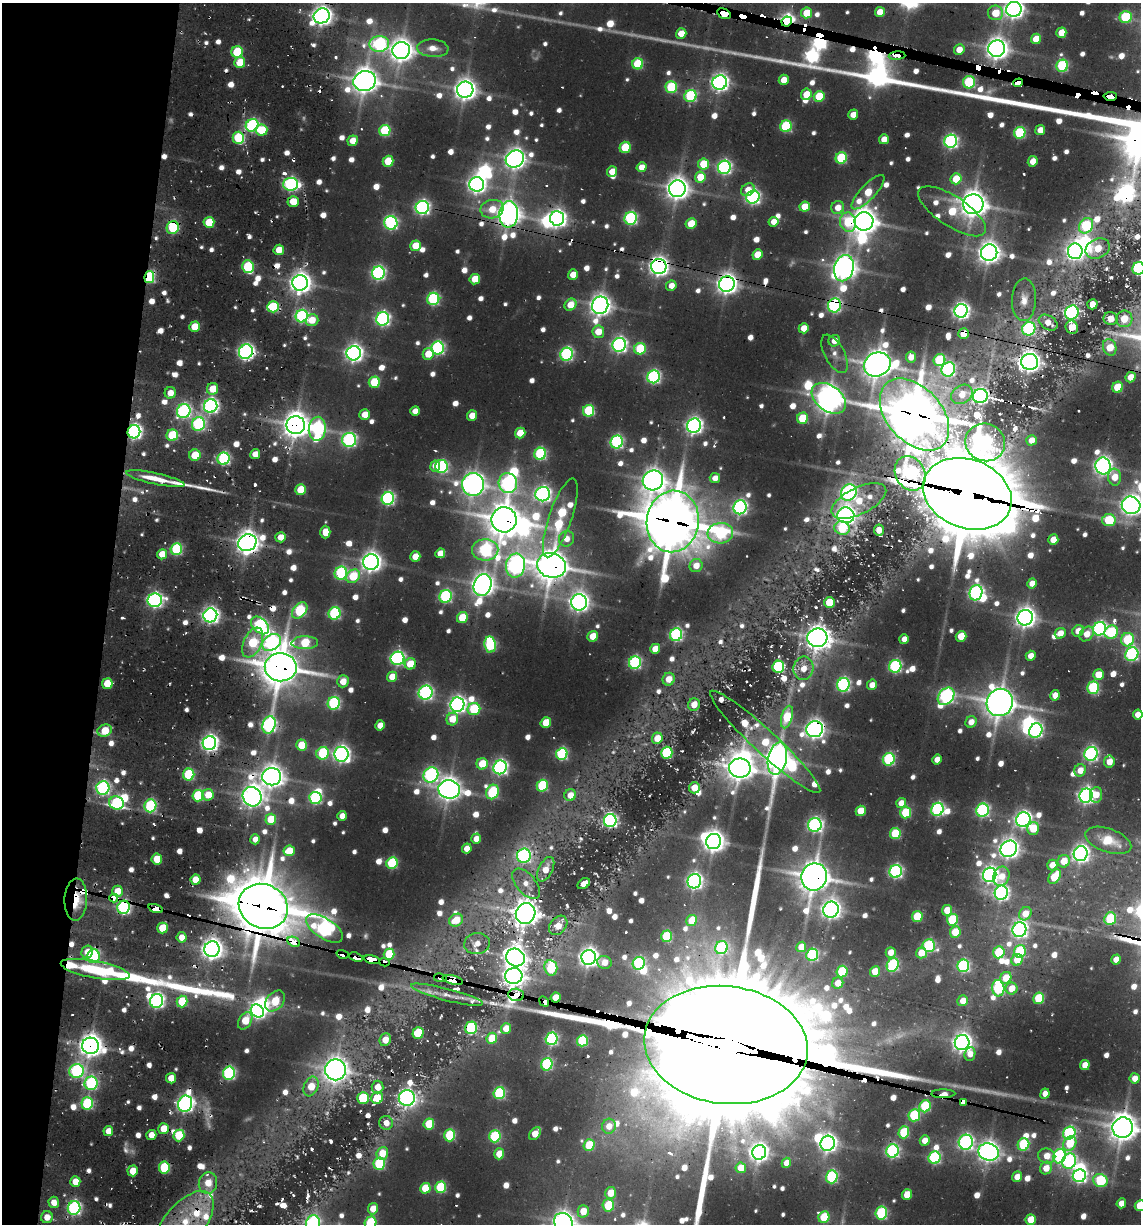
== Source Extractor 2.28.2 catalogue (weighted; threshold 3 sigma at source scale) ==
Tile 9 of 4 x 4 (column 1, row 3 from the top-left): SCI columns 250-1388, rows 1316-2537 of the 5093 x 4982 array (HDU 1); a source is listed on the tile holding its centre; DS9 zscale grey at full resolution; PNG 1143 x 1226 px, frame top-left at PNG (2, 3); each listed source drawn as its Kron ellipse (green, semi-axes under 4 px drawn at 4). Shown black and unused: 10% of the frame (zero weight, under 2 of 3 exposures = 7% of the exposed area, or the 3 px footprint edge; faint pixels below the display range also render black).
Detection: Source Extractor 2.28.2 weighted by HDU 2 'WHT'; one run over the whole footprint, this tile lists its part. Background 0.101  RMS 0.01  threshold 0.047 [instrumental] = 3 sigma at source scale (4.5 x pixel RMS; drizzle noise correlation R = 1.50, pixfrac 1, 0.05/0.05 arcsec/px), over >= 5 px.
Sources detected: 1065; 30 too faint to see at this stretch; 26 inside a brighter object's white glare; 48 cosmic-ray / hot-pixel residue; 4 long thin detections or spike segments (spike, bleed or trail) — neither listed nor drawn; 21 inside a brighter listed object's ellipse — not listed separately; of the other 936, all 500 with FLUX_AUTO >= 14.3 (the completeness limit of this list) listed and drawn (436 fainter detections not listed), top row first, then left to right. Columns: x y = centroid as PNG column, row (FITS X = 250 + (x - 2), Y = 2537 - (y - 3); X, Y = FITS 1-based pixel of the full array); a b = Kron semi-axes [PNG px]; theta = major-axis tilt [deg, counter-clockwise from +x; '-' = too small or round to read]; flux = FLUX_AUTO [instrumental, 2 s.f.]
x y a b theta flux
1014 9 8 7 - 800
880 12 5 5 - 19
807 13 5 5 - 38
995 13 7 7 - 38
724 14 7 5 -28 2700
322 16 8 7 - 900
1125 17 6 6 - 100
787 21 5 5 - 790
681 33 5 5 - 27
1061 33 5 5 - 27
1036 39 5 5 - 27
379 44 10 8 8 230
433 48 16 9 -4 16
959 49 5 5 - 20
997 49 8 8 - 1200
401 50 9 8 - 1300
237 52 6 5 - 90
897 56 8 4 4 430
240 62 5 5 - 42
638 64 5 5 - 93
1062 66 6 6 - 160
784 80 5 5 - 24
365 81 11 10 - 1600
720 82 7 7 - 660
969 82 6 6 - 130
1018 83 5 4 - 660
671 87 6 6 - 120
465 90 8 8 - 1100
806 94 6 5 - 33
690 96 6 6 - 170
1110 96 6 4 3 1100
819 97 5 5 - 63
853 115 5 5 - 17
252 125 6 6 - 240
786 126 6 5 - 140
261 130 6 5 - 53
1040 130 5 5 - 18
385 131 6 5 - 110
1020 133 6 5 - 140
238 138 6 6 - 100
884 139 5 5 - 19
353 141 5 5 - 24
951 141 6 6 - 340
625 147 6 5 - 69
841 158 6 5 - 110
515 159 9 8 - 1000
388 161 5 5 - 58
1033 161 5 5 - 18
703 164 6 5 - 58
641 167 5 5 - 20
724 167 7 6 - 350
612 172 5 5 - 26
700 177 5 5 - 31
956 179 5 5 - 41
291 184 7 6 - 310
477 184 7 7 - 720
677 189 8 8 - 1200
748 190 7 5 38 16
868 192 22 7 47 48
753 197 7 6 - 370
293 201 5 5 - 29
973 204 10 10 - 1800
805 207 5 5 - 30
422 208 7 6 - 410
838 208 6 6 - 19
492 209 12 9 12 29
952 211 39 15 -33 80
509 214 13 9 85 1400
557 218 7 7 - 660
631 218 6 6 - 220
864 221 9 9 - 1700
209 222 5 5 - 50
774 222 5 5 - 18
848 222 10 8 -78 62
391 223 7 6 - 280
691 224 5 5 - 36
1086 226 8 6 56 120
173 228 6 6 - 120
415 246 5 5 - 37
1098 248 13 9 26 36
279 250 5 5 - 24
1075 251 8 7 - 570
989 253 8 8 - 1200
757 254 5 5 - 31
248 267 6 6 - 130
659 267 7 7 - 860
844 268 13 9 75 1400
1138 268 6 6 - 200
378 273 6 6 - 340
573 275 5 5 - 21
149 277 6 5 - 130
475 279 5 5 - 36
300 283 8 7 - 1100
727 284 8 7 - 1000
671 286 5 5 - 16
433 299 6 6 - 200
1024 300 21 12 88 17
1092 304 5 5 - 23
571 305 6 5 - 29
600 305 9 8 - 1100
834 305 7 6 - 290
273 307 6 5 - 90
961 311 7 6 - 590
1072 313 7 6 - 340
302 316 6 6 - 240
1110 318 7 6 - 20
383 319 7 6 - 380
1124 319 8 8 - 33
312 320 6 6 - 25
1048 323 10 7 -33 15
195 327 5 5 - 44
1072 327 7 6 - 25
804 328 5 5 - 28
1029 329 7 6 - 190
598 332 6 5 - 27
964 334 5 5 - 36
834 341 6 5 - 16
619 345 7 6 - 460
1110 347 8 6 -72 34
438 348 6 6 - 280
640 349 6 5 - 98
246 352 7 6 - 500
354 353 7 7 - 690
428 354 6 5 - 34
566 354 6 6 - 270
835 354 21 10 -62 15
911 357 5 5 - 19
939 360 6 5 - 110
1030 362 8 8 - 1200
877 364 13 12 - 2000
948 369 7 6 - 230
654 377 6 6 - 290
1131 377 5 5 - 21
374 382 6 5 - 72
1118 387 5 5 - 50
213 389 6 5 - 30
170 393 6 5 - 18
962 394 11 9 33 18
980 396 7 7 - 450
829 398 19 12 -37 1800
211 406 7 6 - 430
184 411 7 6 - 310
415 411 5 4 - 16
589 411 6 5 - 110
914 414 42 27 -48 5000
365 415 5 5 - 24
472 416 5 5 - 20
802 418 6 5 - 55
198 424 7 6 - 250
296 425 9 9 - 1700
694 426 7 7 - 580
317 429 12 8 86 270
134 432 7 6 - 460
520 433 5 5 - 36
172 435 6 5 - 79
349 440 7 7 - 300
1031 440 5 5 - 18
617 442 6 6 - 260
985 442 20 18 -23 550
255 454 5 5 - 19
540 454 6 6 - 180
195 455 6 5 - 42
224 459 6 6 - 230
435 466 5 5 - 14
1103 466 8 7 - 750
441 467 6 6 - 210
910 473 18 14 -61 330
1115 477 8 6 -85 25
715 478 5 5 - 15
155 479 30 5 -12 32
653 480 10 9 - 1200
508 483 10 9 - 340
473 484 11 11 - 1200
301 490 5 5 - 51
849 492 8 7 - 390
543 494 7 7 - 490
967 494 45 34 -21 14000
388 498 6 6 - 290
859 501 30 13 26 49
1131 505 9 8 - 1000
740 507 7 6 - 380
846 515 8 7 - 710
560 518 41 11 71 160
504 520 12 12 - 2400
1109 520 6 6 - 76
673 521 31 26 82 5500
842 528 8 6 -14 66
879 530 5 5 - 15
325 532 6 5 - 24
720 533 13 10 4 170
281 537 5 5 - 20
567 539 8 7 - 15
1053 540 5 5 - 21
247 543 9 8 - 1400
176 549 6 5 - 160
485 550 13 10 1 260
440 553 5 5 - 21
162 554 5 5 - 25
415 557 5 5 - 28
371 562 8 7 - 980
551 565 15 12 -16 2700
515 566 12 9 77 560
696 566 7 6 - 19
341 573 7 6 - 200
353 576 7 6 - 63
1032 583 5 5 - 15
482 585 11 8 69 1200
976 593 8 6 72 410
445 596 6 6 - 220
155 600 7 6 - 440
579 602 8 8 - 860
829 602 5 5 - 40
300 611 9 6 48 150
335 613 6 6 - 180
210 615 7 7 - 580
462 618 6 5 - 50
1025 618 8 7 - 1000
260 625 11 7 -43 250
1100 629 7 6 - 370
1078 631 6 5 - 19
1111 632 7 6 - 100
1060 633 6 5 - 18
1087 634 8 6 47 18
676 635 6 6 - 260
593 636 5 5 - 31
961 636 5 5 - 36
817 638 10 9 - 1500
904 639 5 4 - 16
1128 640 7 6 - 99
272 642 10 7 33 380
253 643 16 9 65 86
305 643 13 6 1 76
490 644 8 6 -83 170
655 649 5 5 - 27
1132 654 7 6 - 270
1031 656 5 4 - 16
398 658 7 6 - 360
635 663 6 6 - 240
410 664 6 5 - 35
895 666 6 6 - 220
281 667 16 14 -2 3200
778 667 6 6 - 170
803 668 12 10 79 20
1098 675 5 5 - 26
392 677 5 5 - 26
669 679 6 6 - 24
343 681 6 5 - 22
107 684 5 5 - 39
843 685 7 6 - 300
872 685 5 5 - 17
1093 688 6 6 - 150
426 693 7 7 - 330
1055 695 5 5 - 16
946 696 10 7 50 360
1000 702 14 13 - 2200
334 703 6 6 - 200
457 705 7 7 - 570
694 705 6 6 - 17
474 709 6 6 - 100
1138 714 5 4 - 17
787 717 11 5 74 78
452 719 6 5 - 29
971 722 6 5 - 17
546 723 5 5 - 37
269 725 9 6 75 380
380 725 5 5 - 21
815 729 8 8 - 860
105 731 7 6 - 36
1036 731 7 6 - 330
657 738 6 5 - 24
765 742 74 11 -43 110
209 743 7 6 - 590
302 745 5 5 - 45
323 753 6 6 - 110
667 753 6 5 - 130
341 754 7 7 - 610
562 754 6 5 - 190
1091 754 7 6 - 340
777 759 16 9 77 1600
889 759 6 6 - 170
937 759 5 4 - 15
1109 762 6 5 - 19
482 764 6 5 - 45
500 767 7 6 - 420
740 768 11 9 -9 1800
1080 770 6 5 - 19
189 775 6 5 - 130
431 775 8 7 - 330
272 777 9 8 - 1300
542 786 6 5 - 120
103 788 6 6 - 290
694 788 6 5 - 21
449 789 11 9 -7 1300
492 792 7 6 - 110
208 795 5 5 - 26
570 795 6 5 - 18
1096 795 8 6 84 19
198 796 6 5 - 110
1086 796 7 6 - 540
252 797 10 9 - 1200
315 798 6 6 - 200
116 803 7 6 - 180
901 803 5 5 - 17
150 806 6 6 - 180
937 809 7 6 - 270
982 810 7 6 - 260
861 811 5 5 - 37
906 813 6 5 - 87
342 816 5 5 - 17
271 819 5 5 - 46
1023 820 7 7 - 570
610 821 6 6 - 390
815 825 7 6 - 380
1033 828 6 6 - 45
895 833 6 5 - 79
255 839 5 4 - 15
476 839 5 5 - 16
1108 840 24 11 -20 42
714 841 8 7 - 1100
467 849 5 4 - 20
1009 849 9 7 38 900
289 851 6 5 - 42
1081 854 7 7 - 640
524 856 7 7 - 330
157 859 5 5 - 39
1064 861 6 6 - 28
392 863 6 5 - 130
1052 865 5 5 - 19
546 869 13 7 63 18
896 871 6 6 - 290
990 875 7 6 - 570
1001 876 10 8 70 18
814 877 14 12 70 2500
1055 877 8 5 55 55
195 880 5 5 - 26
694 881 7 7 - 520
526 884 18 9 -50 15
584 884 7 5 36 16
117 891 5 5 - 22
1001 893 7 6 - 460
114 898 4 3 - 230
76 900 21 11 88 43
263 906 25 22 -26 5400
124 907 7 6 - 290
156 908 7 3 -18 1200
831 910 8 7 - 820
947 910 5 5 - 26
526 914 10 9 - 1600
1025 914 7 5 56 21
917 916 5 5 - 68
1110 918 6 5 - 84
456 920 7 6 - 29
692 920 6 5 - 37
952 920 6 5 - 93
558 925 11 8 50 22
162 928 5 5 - 42
324 928 21 10 -33 480
1019 930 7 7 - 500
955 932 6 5 - 46
666 936 6 5 - 80
181 937 5 5 - 17
294 942 7 4 -27 460
477 944 13 10 8 15
929 946 6 6 - 170
801 947 5 5 - 22
721 948 7 6 - 160
212 949 8 7 - 1100
1020 951 6 6 - 110
87 952 6 5 - 17
891 952 5 5 - 19
999 952 6 5 - 91
921 953 5 5 - 26
343 954 6 4 -17 69
389 954 6 5 - 74
812 955 6 5 - 190
93 956 7 6 - 170
356 957 7 3 -19 590
589 957 7 7 - 890
515 958 9 8 - 1300
1116 959 5 4 - 16
372 960 8 4 -11 1300
1017 960 6 5 - 27
385 962 5 4 - 98
604 962 7 6 - 16
639 963 6 6 - 180
893 965 7 5 63 180
963 966 6 6 - 220
551 968 8 6 -83 94
95 970 35 8 -11 86
842 971 6 5 - 84
875 971 5 5 - 26
514 976 8 8 - 1100
440 978 6 4 -10 89
1006 978 6 5 - 32
453 980 10 4 -14 1900
838 983 6 5 - 21
998 988 8 6 -87 150
1012 988 6 6 - 21
447 995 37 6 -14 15
516 995 8 6 -4 1800
556 997 5 5 - 23
1039 998 6 5 - 82
157 1001 7 6 - 390
182 1001 6 5 - 62
275 1001 12 8 49 51
963 1001 5 5 - 17
544 1002 5 4 - 1400
257 1011 7 6 - 440
245 1021 9 6 58 41
471 1028 6 6 - 150
506 1028 5 5 - 25
418 1033 6 5 - 68
492 1038 5 5 - 51
552 1039 6 6 - 250
385 1040 6 5 - 18
582 1041 6 5 - 120
962 1043 7 7 - 880
726 1045 82 59 -7 88000
90 1046 8 8 - 1400
970 1054 7 5 82 15
547 1064 6 5 - 160
1085 1065 5 4 - 26
336 1070 10 10 - 1300
76 1071 7 7 - 220
229 1073 6 6 - 240
171 1078 5 5 - 24
1135 1078 5 5 - 16
91 1083 6 6 - 210
311 1086 10 7 68 31
378 1087 6 6 - 18
499 1093 6 5 - 150
943 1094 12 4 1 44
1045 1094 5 4 - 15
363 1098 6 5 - 73
377 1098 6 5 - 40
407 1098 8 8 - 660
964 1102 4 3 - 230
87 1103 6 6 - 150
185 1104 8 7 - 650
925 1106 6 5 - 120
914 1115 6 5 - 130
386 1123 7 6 - 15
429 1124 6 5 - 58
609 1126 7 7 - 17
1123 1128 10 10 - 1900
164 1129 5 5 - 32
108 1131 5 5 - 19
904 1132 6 5 - 86
1069 1133 7 6 - 230
535 1134 7 5 53 30
151 1135 5 5 - 19
179 1135 6 5 - 76
450 1135 6 5 - 110
495 1136 6 5 - 130
925 1140 5 5 - 19
966 1142 7 7 - 400
828 1143 8 7 - 630
1070 1143 8 6 57 53
1023 1144 6 5 - 120
589 1145 6 5 - 58
893 1151 7 6 - 280
759 1152 7 7 - 700
988 1152 10 8 -17 1100
382 1153 6 5 - 34
499 1154 5 5 - 32
1047 1156 9 7 -21 21
1060 1156 7 6 - 230
935 1158 6 6 - 200
1069 1161 8 7 - 250
786 1163 5 4 - 15
379 1164 6 6 - 130
164 1168 6 5 - 99
741 1168 5 5 - 26
1046 1168 6 5 - 23
133 1171 5 5 - 29
1079 1176 6 6 - 390
832 1177 6 6 - 190
1017 1177 5 5 - 17
1100 1180 7 6 - 130
75 1182 5 5 - 23
208 1183 11 9 77 25
440 1187 6 5 - 100
425 1188 5 5 - 45
611 1193 6 5 - 29
907 1195 5 5 - 39
54 1202 6 5 - 15
1121 1203 5 4 - 15
608 1205 6 6 - 77
1140 1206 5 5 - 46
74 1208 7 6 - 280
373 1209 6 5 - 25
583 1211 6 5 - 28
881 1213 6 6 - 160
47 1217 6 6 - 15
824 1217 6 5 - 57
1031 1220 5 5 - 33
563 1222 10 8 -49 1200
185 1223 38 19 49 110
313 1223 8 7 - 330
371 1223 6 5 - 110
Overlapping masked pixels (flux is a lower limit): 79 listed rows (the first 20) at x y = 724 14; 322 16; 787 21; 997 49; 897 56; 969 82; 1018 83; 1110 96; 293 201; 509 214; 864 221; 848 222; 173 228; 659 267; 149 277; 300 283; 727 284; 834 305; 1072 327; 964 334
Isophote crosses this tile's border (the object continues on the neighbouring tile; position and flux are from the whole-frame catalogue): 11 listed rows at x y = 1014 9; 1138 268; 1131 505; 1138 714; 726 1045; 1123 1128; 1140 1206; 563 1222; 185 1223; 313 1223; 371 1223
Unlisted compact peaks at least as high as the median listed source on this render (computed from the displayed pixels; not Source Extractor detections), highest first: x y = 609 23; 600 29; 865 76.